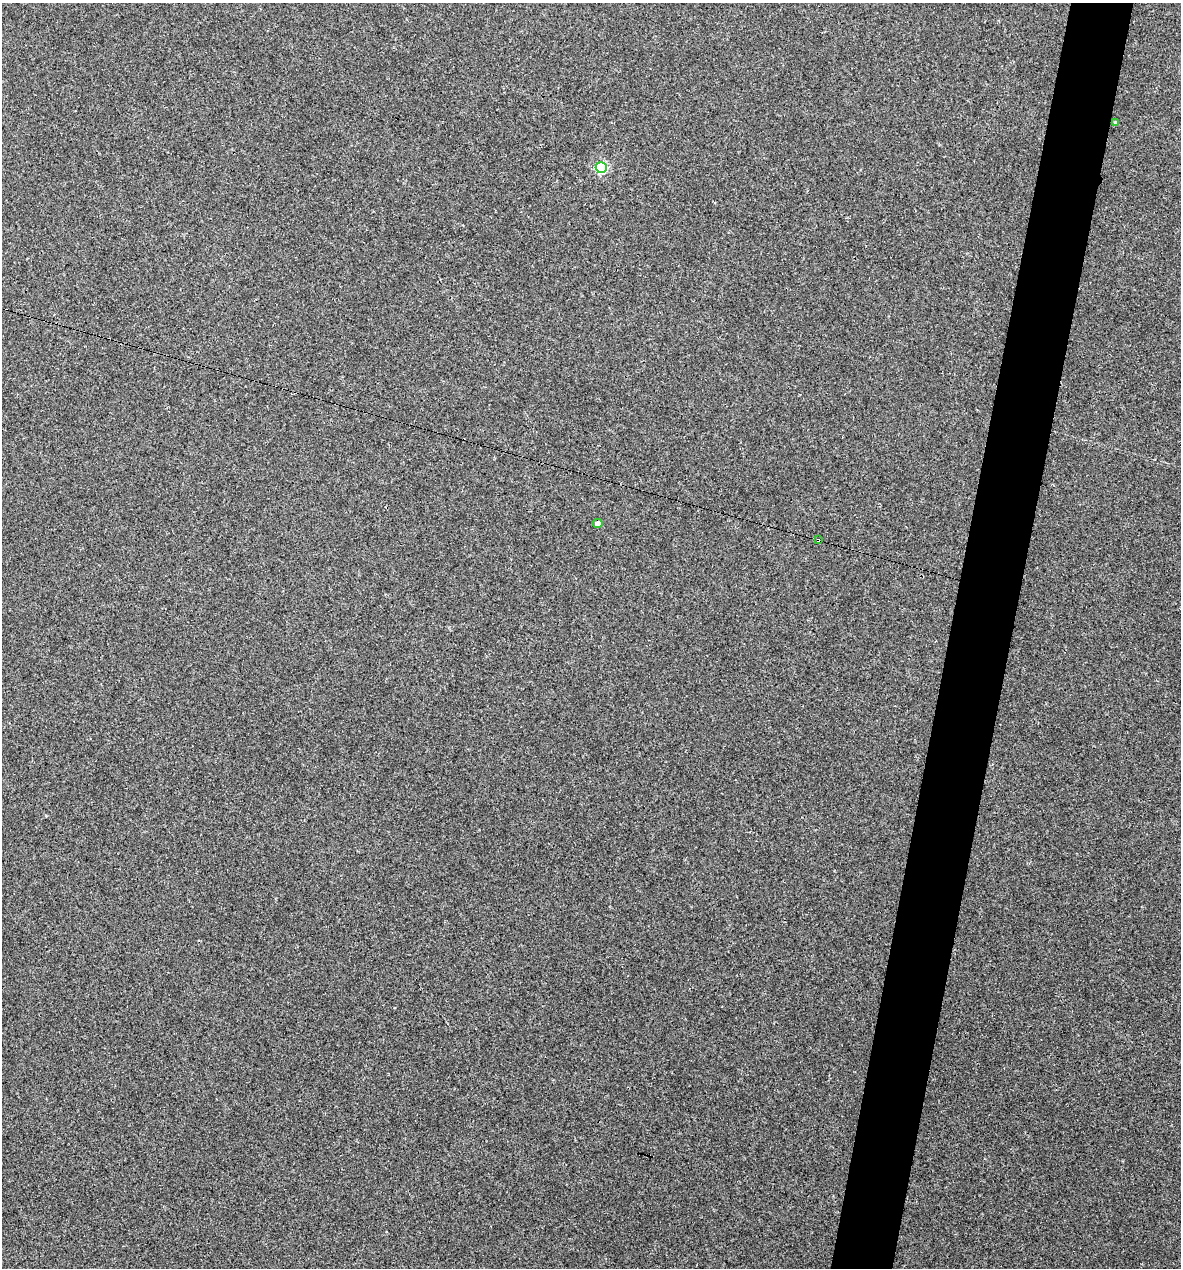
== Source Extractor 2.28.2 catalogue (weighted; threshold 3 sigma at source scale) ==
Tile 10 of 4 x 4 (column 2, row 3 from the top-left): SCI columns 1423-2601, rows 1267-2532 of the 5084 x 5064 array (HDU 1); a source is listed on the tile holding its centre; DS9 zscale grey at full resolution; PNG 1183 x 1270 px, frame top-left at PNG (2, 3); each listed source drawn as its Kron ellipse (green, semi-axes under 4 px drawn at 4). Shown black and unused: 5% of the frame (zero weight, under 3 of 4 exposures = <1% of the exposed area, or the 3 px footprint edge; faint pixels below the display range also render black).
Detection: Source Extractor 2.28.2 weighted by HDU 2 'WHT'; one run over the whole footprint, this tile lists its part. Background 0.0888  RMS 0.0058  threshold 0.026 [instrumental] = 3 sigma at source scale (4.5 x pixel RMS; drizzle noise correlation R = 1.50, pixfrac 1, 0.05/0.05 arcsec/px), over >= 5 px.
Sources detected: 4; all 4 listed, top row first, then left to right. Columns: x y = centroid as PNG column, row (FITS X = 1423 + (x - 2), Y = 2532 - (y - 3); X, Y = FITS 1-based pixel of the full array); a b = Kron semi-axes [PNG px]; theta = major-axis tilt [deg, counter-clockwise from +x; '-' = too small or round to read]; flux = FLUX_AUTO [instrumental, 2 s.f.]
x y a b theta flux
1115 122 4 4 - 0.65
601 168 5 5 - 50
598 524 5 4 - 4.5
818 540 3 2 - 0.9
Overlapping masked pixels (flux is a lower limit): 1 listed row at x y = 818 540